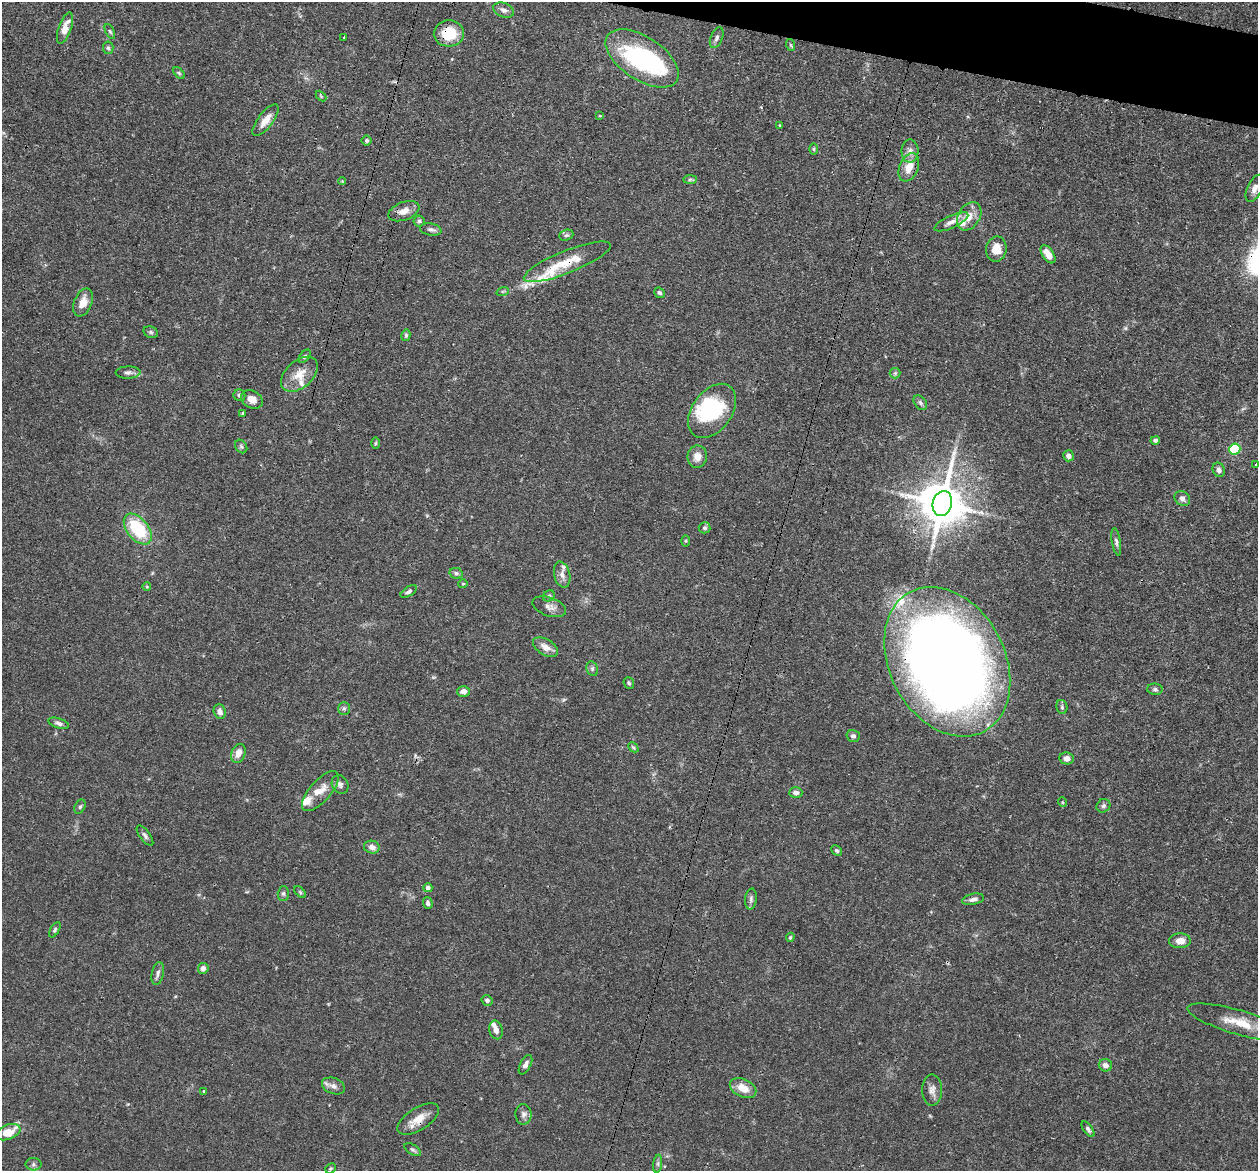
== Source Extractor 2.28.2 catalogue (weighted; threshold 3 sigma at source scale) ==
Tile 10 of 4 x 4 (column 2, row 3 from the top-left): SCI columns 1292-2547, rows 1454-2622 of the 5095 x 5122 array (HDU 1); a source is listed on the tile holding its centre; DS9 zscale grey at full resolution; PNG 1260 x 1173 px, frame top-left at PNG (2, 2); each listed source drawn as its Kron ellipse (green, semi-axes under 4 px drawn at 4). Shown black and unused: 3% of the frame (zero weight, under 3 of 4 exposures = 5% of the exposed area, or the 3 px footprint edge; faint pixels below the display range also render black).
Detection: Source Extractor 2.28.2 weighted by HDU 2 'WHT'; one run over the whole footprint, this tile lists its part. Background 0.0639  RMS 0.0032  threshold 0.0146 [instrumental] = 3 sigma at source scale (4.5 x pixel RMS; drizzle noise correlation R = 1.50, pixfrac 1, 0.05/0.05 arcsec/px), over >= 5 px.
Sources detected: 129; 3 inside a brighter object's white glare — neither listed nor drawn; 10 inside a brighter listed object's ellipse — not listed separately; the other 116 listed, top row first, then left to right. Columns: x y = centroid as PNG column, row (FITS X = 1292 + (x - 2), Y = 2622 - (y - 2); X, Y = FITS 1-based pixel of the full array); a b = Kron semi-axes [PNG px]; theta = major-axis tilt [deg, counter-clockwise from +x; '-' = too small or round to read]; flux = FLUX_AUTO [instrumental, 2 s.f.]
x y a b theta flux
504 10 11 7 -23 1.5
65 28 16 6 70 3.6
110 31 8 4 -63 0.56
449 33 15 13 4 9.6
344 38 3 3 - 0.81
717 38 11 6 68 1.1
791 45 6 3 -71 0.41
108 48 6 5 - 0.58
642 58 41 21 -33 38
179 73 7 4 -45 0.52
321 96 6 3 -46 0.35
600 116 3 3 - 0.28
266 120 19 7 52 3.7
780 125 4 3 - 0.33
367 141 5 5 - 0.54
814 149 6 4 -90 0.44
910 151 11 8 89 1.8
909 167 15 9 68 4.6
690 179 7 4 1 0.65
342 181 4 4 - 0.27
1255 188 15 7 63 1.8
404 211 16 9 21 2.8
969 216 15 11 57 4
419 221 5 5 - 0.59
951 222 18 6 24 2
431 229 11 6 -9 1.1
566 235 7 5 20 0.69
996 249 12 10 81 4.5
1048 254 10 5 -56 3.4
567 262 47 11 22 9
503 291 6 4 18 0.44
659 293 6 5 - 0.69
83 303 14 9 67 3.6
151 332 7 5 -22 0.64
406 335 6 4 77 0.54
305 356 8 4 50 0.59
128 372 12 6 1 1.2
895 373 5 5 - 0.54
299 374 21 13 42 5.4
239 395 6 6 - 0.85
252 399 11 8 -30 3.2
920 403 8 6 -51 0.9
712 411 30 20 54 23
243 413 4 3 - 0.49
1155 440 5 4 - 0.86
376 443 6 4 88 0.39
241 446 7 5 -56 0.64
1235 449 5 5 - 25
1069 456 5 5 - 1.4
697 457 11 10 - 2.7
1256 465 3 3 - 0.42
1219 470 7 6 - 1.4
1182 498 8 7 - 1.3
942 504 12 9 75 1100
704 528 6 5 - 0.67
138 529 18 10 -50 17
686 541 6 4 90 0.37
1116 542 14 4 -80 1
456 573 7 5 -12 0.7
562 575 13 8 -76 2
463 584 4 4 - 0.34
147 587 4 3 - 0.26
409 591 9 4 32 0.85
549 596 6 5 - 0.58
549 607 17 9 -19 2.2
545 647 14 8 -32 2.8
947 662 79 57 -62 480
592 669 7 5 -69 0.79
629 683 6 5 - 0.54
1155 689 8 5 -3 0.67
463 691 6 5 - 1.8
1062 707 7 5 -78 0.74
344 708 6 5 - 0.67
220 712 7 6 - 1.8
59 723 11 5 -17 1
853 736 6 6 - 0.84
633 747 6 4 -44 0.47
238 753 10 6 70 2.6
1067 758 7 6 - 2
340 784 10 8 -61 1.2
320 791 25 10 48 4.3
796 793 6 5 - 1.2
1062 802 5 3 - 0.29
1103 806 7 6 - 0.85
80 807 7 5 62 0.63
145 836 12 5 -53 1
372 847 8 6 -12 1.7
837 851 6 4 -42 0.65
428 888 4 4 - 1.2
300 892 7 4 -45 0.51
283 893 7 5 88 0.77
751 899 10 6 83 0.95
973 899 11 5 12 1.2
428 903 6 4 -73 0.8
55 930 8 4 59 0.59
790 937 4 3 - 0.43
1180 941 11 7 2 2.7
203 968 5 5 - 1.5
158 973 11 6 79 1.2
487 1000 5 5 - 0.81
1239 1022 53 12 -16 11
496 1030 9 6 -77 1.7
525 1065 10 5 62 1.3
1105 1065 7 6 - 1.6
333 1086 12 8 -21 1.8
743 1088 14 9 -26 4.6
932 1090 16 10 90 2.1
204 1091 3 2 - 0.42
523 1114 10 8 -90 1.4
418 1119 23 11 32 4.7
1088 1129 9 4 -55 0.88
8 1132 12 7 21 6.5
413 1150 9 5 -33 0.73
33 1164 8 6 0 0.86
658 1164 9 4 82 0.71
330 1168 6 4 43 0.46
Overlapping masked pixels (flux is a lower limit): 5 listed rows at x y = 449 33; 909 167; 567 262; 947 662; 418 1119
Isophote crosses this tile's border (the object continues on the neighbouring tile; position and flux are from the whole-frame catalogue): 2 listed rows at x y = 1255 188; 1239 1022